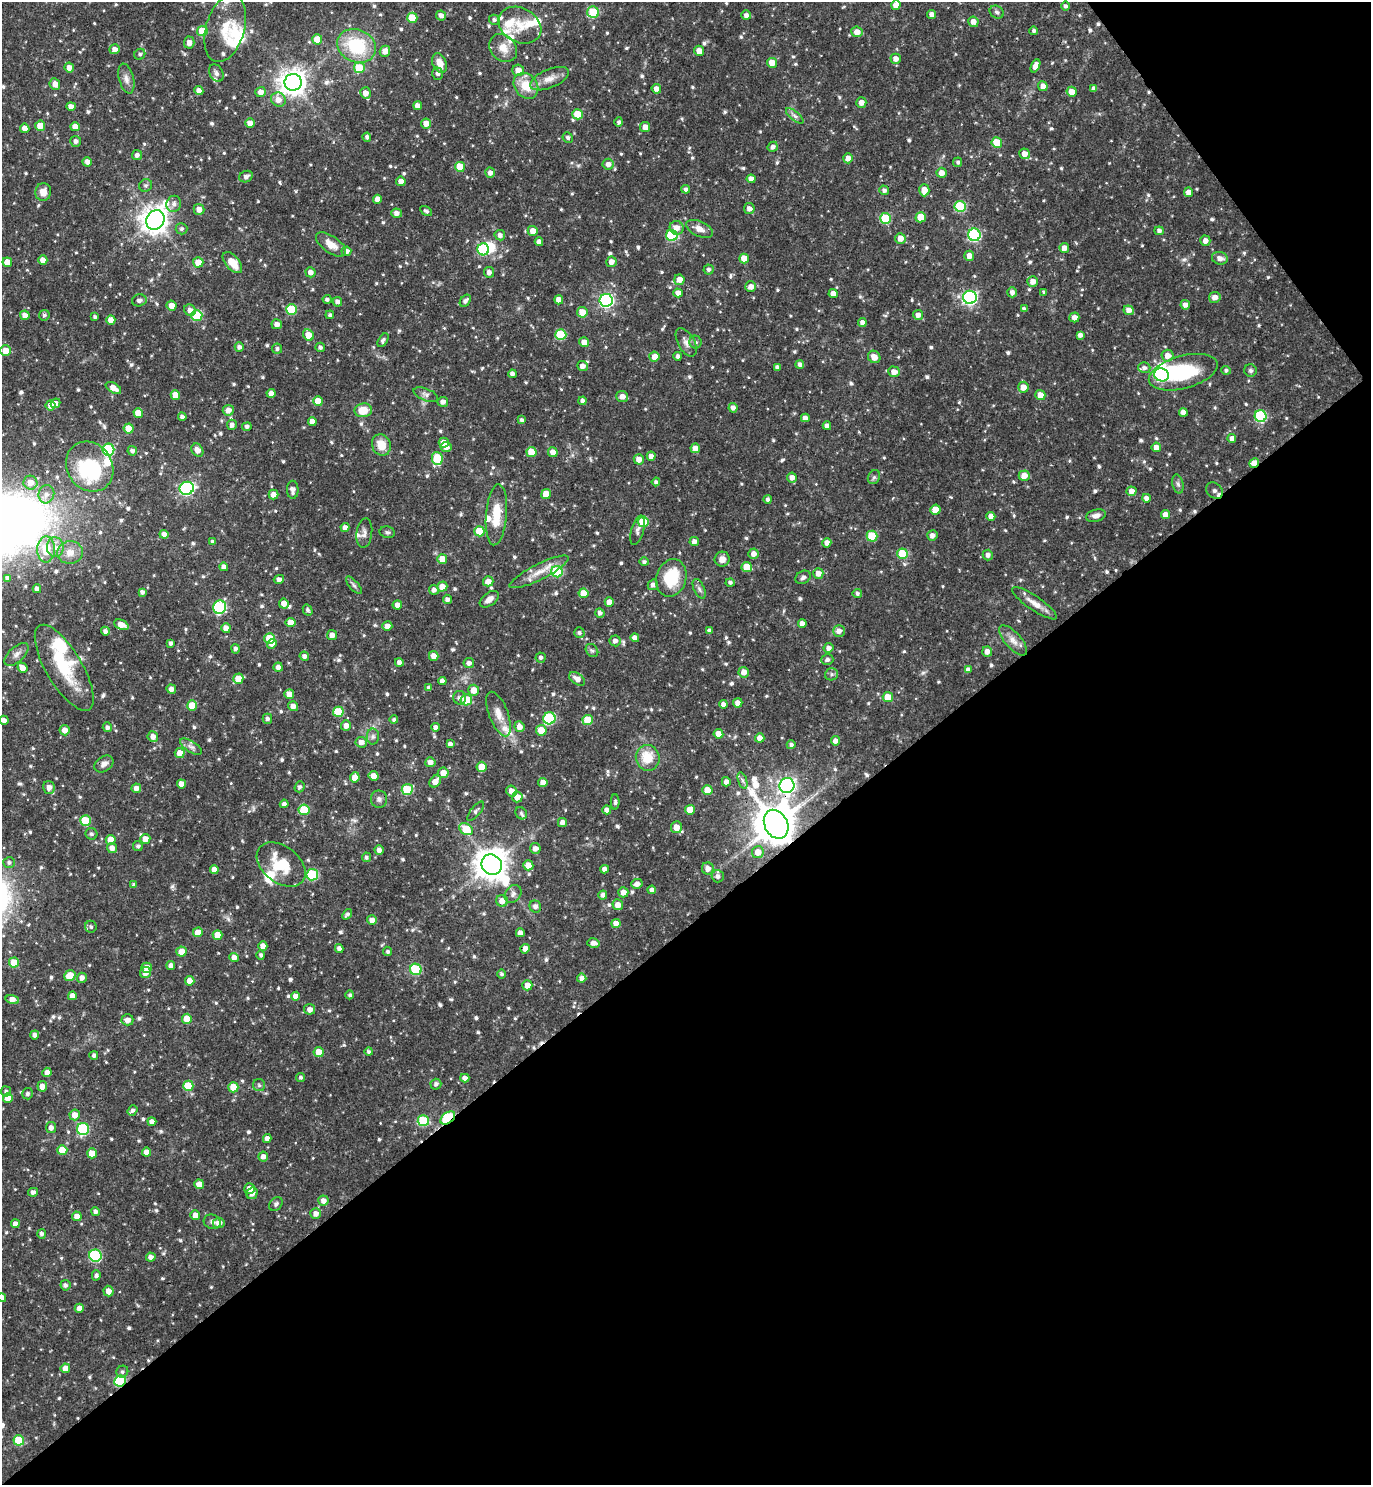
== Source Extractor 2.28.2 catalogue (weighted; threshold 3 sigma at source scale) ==
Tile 12 of 4 x 4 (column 4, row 3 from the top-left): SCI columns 4407-5775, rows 1486-2968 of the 5936 x 5941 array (HDU 1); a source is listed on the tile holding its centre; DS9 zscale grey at full resolution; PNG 1373 x 1487 px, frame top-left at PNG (2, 2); each listed source drawn as its Kron ellipse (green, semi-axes under 4 px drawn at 4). Shown black and unused: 40% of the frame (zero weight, under 3 of 4 exposures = <1% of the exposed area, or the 3 px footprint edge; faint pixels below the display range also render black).
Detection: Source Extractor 2.28.2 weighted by HDU 2 'WHT'; one run over the whole footprint, this tile lists its part. Background 0.119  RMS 0.0042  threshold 0.0188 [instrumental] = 3 sigma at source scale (4.5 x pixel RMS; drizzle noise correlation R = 1.50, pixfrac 1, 0.05/0.05 arcsec/px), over >= 5 px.
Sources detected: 826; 3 inside a brighter object's white glare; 5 cosmic-ray / hot-pixel residue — neither listed nor drawn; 22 inside a brighter listed object's ellipse — not listed separately; of the other 796, all 500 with FLUX_AUTO >= 0.915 (the completeness limit of this list) listed and drawn (296 fainter detections not listed), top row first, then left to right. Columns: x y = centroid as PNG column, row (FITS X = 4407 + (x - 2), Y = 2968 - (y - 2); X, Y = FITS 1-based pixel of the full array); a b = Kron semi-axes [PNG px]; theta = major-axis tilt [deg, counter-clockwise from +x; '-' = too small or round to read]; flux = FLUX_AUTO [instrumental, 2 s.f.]
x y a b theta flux
896 5 5 4 - 3.8
1065 6 4 4 - 1.1
593 12 6 5 - 19
997 12 7 6 - 1
932 14 4 4 - 2.3
441 15 5 5 - 1.9
746 15 5 5 - 1.5
412 18 5 5 - 11
494 20 5 5 - 1.1
973 22 5 5 - 2.6
520 25 22 17 -28 8.9
225 28 35 19 73 13
202 31 5 5 - 9.8
1034 31 4 4 - 1.1
857 32 5 5 - 3.3
317 39 5 5 - 7.2
189 42 6 5 - 2.4
357 46 20 16 -24 25
503 48 15 12 -45 5
115 49 5 5 - 2.4
385 51 5 5 - 3.3
699 51 5 5 - 3.3
140 54 6 5 - 1
896 59 5 5 - 2.8
439 63 10 6 -66 4.6
772 63 5 4 - 5.7
1035 66 7 4 65 3.2
69 68 5 4 - 3
359 68 5 5 - 14
518 70 6 5 - 4
216 73 9 6 -60 1.5
438 74 6 5 - 1.4
126 79 15 7 -76 2.5
549 79 20 9 23 4.6
293 82 8 8 - 460
55 84 6 5 - 2.9
526 86 14 11 -51 8.9
1043 86 5 4 - 2.5
656 89 5 4 - 2.7
1094 89 4 4 - 1.9
199 91 4 4 - 2.5
261 92 5 5 - 2.8
1072 92 5 5 - 4.1
366 93 5 5 - 3.3
278 100 7 7 - 3.5
861 102 5 5 - 2.7
71 106 5 4 - 2.3
418 106 4 4 - 2.9
578 114 5 5 - 10
795 116 11 4 -40 1.5
619 122 5 4 - 0.94
250 123 5 4 - 3.3
426 123 5 5 - 3.6
40 126 5 5 - 5.4
75 127 4 4 - 3.6
645 127 5 5 - 3.6
25 128 4 4 - 3.4
367 137 4 4 - 1
568 138 5 5 - 1.1
76 141 5 5 - 1.6
997 143 5 5 - 11
773 147 5 5 - 1.5
1024 154 5 5 - 3
137 155 5 5 - 1.3
848 158 5 5 - 3
87 162 5 4 - 2
958 162 4 4 - 0.95
608 164 5 5 - 2.5
460 167 5 5 - 8.8
490 173 5 5 - 2.1
942 173 5 5 - 3.1
246 177 7 5 27 1.3
751 179 4 4 - 2.8
401 181 5 4 - 2.6
146 185 7 6 - 1
686 189 4 4 - 1.3
884 190 5 4 - 1.5
924 190 6 5 - 4.6
43 192 9 8 - 3.5
1189 192 5 4 - 3.5
377 199 4 4 - 2.6
174 204 8 7 - 1.9
960 207 5 5 - 27
199 209 5 5 - 3.2
749 209 5 5 - 2.1
426 211 6 4 -33 0.97
396 213 5 4 - 2.3
921 217 5 5 - 10
885 218 5 5 - 21
155 220 10 8 57 510
677 228 7 6 - 3.4
182 229 6 5 - 1.1
699 229 14 7 -25 3.1
533 231 5 5 - 3.7
1159 231 4 4 - 1.4
500 235 5 5 - 1.7
672 235 5 5 - 25
974 235 6 6 - 49
900 238 5 5 - 3.8
1205 241 5 5 - 2.3
539 242 4 4 - 1.9
331 244 17 8 -35 4.4
1064 248 5 5 - 3.1
483 249 6 6 - 29
346 251 5 4 - 2.5
969 256 5 5 - 3.1
744 258 5 4 - 5.9
1220 258 8 6 -14 2.4
43 260 5 4 - 3.2
7 262 5 5 - 5
198 262 5 5 - 4.7
611 262 5 5 - 2.7
232 263 13 6 -50 7
709 269 5 5 - 1.2
310 272 5 5 - 2.4
489 272 5 5 - 1.8
679 280 5 5 - 3.3
1033 281 5 5 - 3.1
751 287 5 5 - 2.7
1012 292 5 4 - 1.8
1044 292 4 3 - 0.93
678 293 4 4 - 3
833 293 4 4 - 3.4
970 297 7 6 - 92
1215 297 5 5 - 2.7
327 299 4 4 - 1.1
139 300 7 6 - 1.5
559 300 4 4 - 3.1
606 300 6 6 - 82
465 301 7 5 50 1.6
337 302 5 5 - 1.6
172 305 5 4 - 3.1
1185 305 5 4 - 2.2
291 309 5 5 - 20
1024 309 4 4 - 1.3
190 310 6 5 - 2.1
1129 310 5 4 - 2.8
582 312 5 5 - 5.8
25 315 5 4 - 2.5
44 315 5 5 - 0.98
197 315 5 5 - 21
330 315 4 4 - 0.98
918 315 5 5 - 2.4
95 317 4 3 - 0.96
1074 317 5 5 - 2.9
111 320 5 4 - 3.7
862 322 4 4 - 1.9
277 324 5 5 - 2.4
308 335 6 5 - 6.2
561 335 5 5 - 21
1080 335 4 4 - 1.7
383 340 7 4 59 1
584 342 5 5 - 3.1
686 342 15 8 -61 2.6
695 342 6 6 - 1.2
239 347 4 4 - 1.4
320 347 5 4 - 1.2
277 349 5 5 - 1.1
6 351 5 5 - 6
678 356 4 4 - 1.4
1168 356 6 6 - 3.8
654 357 5 5 - 3.6
874 357 6 6 - 3.1
800 364 4 4 - 1.5
582 366 5 5 - 2.4
777 367 4 4 - 1.4
1144 368 6 5 - 1.5
1226 370 4 4 - 0.93
1250 370 6 6 - 1.1
894 372 6 5 - 2.7
1183 372 35 16 15 31
512 374 4 4 - 1.5
1161 375 7 6 - 40
1023 387 5 5 - 3.8
113 388 8 5 -30 3.7
271 393 4 4 - 2.8
175 395 5 4 - 4.7
426 395 13 6 -21 1.6
1040 395 5 5 - 4.5
622 396 6 5 - 2.6
318 401 5 5 - 6.1
583 401 4 4 - 1.5
443 402 5 5 - 1.9
55 403 5 4 - 2
51 405 5 5 - 2.8
733 408 5 4 - 1.8
228 410 5 5 - 3.2
363 410 9 7 9 7.9
1183 412 4 4 - 2.8
138 413 5 4 - 6.7
1261 416 6 6 - 35
182 417 4 4 - 1.3
805 418 4 4 - 2
522 420 4 3 - 1.1
312 421 4 4 - 2.9
232 425 5 5 - 1.9
247 426 5 4 - 1.4
827 426 4 4 - 2.3
129 429 5 5 - 6.9
1232 438 4 4 - 2.1
444 443 5 5 - 4.1
381 445 11 9 -66 6.7
446 447 5 5 - 2.6
1156 447 5 4 - 3
695 448 5 5 - 3.2
108 450 6 6 - 34
197 450 7 5 -55 2.8
132 451 5 4 - 1.5
531 452 5 5 - 10
553 452 5 5 - 2.8
651 456 4 4 - 2.5
437 458 6 5 - 17
639 459 5 5 - 3.6
1254 463 5 4 - 3.7
90 467 26 22 -56 34
1024 476 5 5 - 4
792 477 5 5 - 2.3
874 477 7 6 - 0.98
656 482 4 4 - 1.1
30 483 7 7 - 3.8
1178 484 9 5 -76 1.3
187 488 7 6 - 65
293 490 9 5 90 2.1
1131 491 5 4 - 2.4
1214 491 9 7 -43 2.9
46 494 9 8 - 2.6
273 494 5 5 - 2.6
546 494 5 5 - 6.3
1146 498 4 4 - 2.1
768 499 4 4 - 1.3
935 510 5 5 - 6.7
496 515 30 10 85 11
1165 515 4 4 - 2.9
991 516 4 4 - 2.6
1096 516 10 6 14 2.3
643 522 5 5 - 14
345 528 4 4 - 2.3
638 530 15 6 74 1.8
479 531 5 5 - 11
387 532 8 5 -10 0.91
364 533 15 8 82 2.1
164 534 4 4 - 2.2
872 536 5 5 - 15
932 536 5 5 - 2.3
694 541 5 4 - 2.3
213 542 4 3 - 1.2
827 543 4 4 - 2.6
55 547 10 8 -84 3.1
46 549 13 9 89 10
70 553 13 11 5 4.6
753 554 5 5 - 2.7
903 554 5 5 - 15
988 555 5 5 - 1.8
442 559 5 5 - 6
722 559 7 7 - 2.8
644 562 4 4 - 1.1
224 567 4 4 - 2.1
747 567 5 5 - 6.8
539 572 33 8 27 6.5
557 572 6 5 - 22
818 573 5 5 - 3
803 577 8 6 32 1.3
8 578 4 4 - 1.7
671 578 19 15 74 19
279 579 5 4 - 1.9
488 581 5 5 - 3.3
730 582 4 4 - 1
354 585 11 4 -49 1.1
653 585 5 5 - 1.8
442 586 5 5 - 3.5
37 589 4 4 - 2.5
699 589 10 5 -66 1.4
434 590 5 4 - 1.6
142 592 4 4 - 1.3
583 593 5 5 - 6.6
857 593 4 4 - 1.2
447 599 4 4 - 1.8
489 599 11 6 36 2.7
609 602 5 4 - 3.1
1034 603 27 7 -34 4.4
284 604 5 4 - 2.9
397 605 5 4 - 2.3
220 607 7 6 - 46
308 610 6 4 -59 1
600 613 5 4 - 1.4
291 623 5 4 - 4.6
802 624 4 4 - 3
121 625 7 5 -24 4.2
387 626 5 4 - 2.6
226 628 5 4 - 3.1
105 631 4 4 - 1.5
709 631 4 4 - 1.5
839 631 6 5 - 2.6
579 633 5 5 - 0.99
332 635 5 5 - 2.9
635 638 4 4 - 2.7
270 639 5 5 - 12
1013 640 19 8 -48 3.7
615 641 5 5 - 1.9
170 643 4 3 - 1.2
272 644 5 4 - 2.5
828 648 5 5 - 1.8
235 649 5 4 - 1.4
592 651 7 5 -51 0.92
987 651 5 5 - 2.5
17 654 15 7 43 2.3
304 656 4 4 - 1.6
434 656 5 4 - 3.4
541 657 5 5 - 1.2
827 660 6 5 - 1.4
399 663 4 4 - 1.9
469 663 5 5 - 1.8
278 667 4 4 - 2
22 668 5 4 - 3.6
64 668 49 18 -59 20
968 670 4 4 - 1.9
744 672 5 5 - 3.4
832 674 6 6 - 1
238 679 5 5 - 6.3
577 679 9 5 -33 3.3
442 681 4 4 - 2.1
429 688 4 4 - 1.6
171 689 5 4 - 2.2
474 690 5 5 - 4.9
289 694 5 5 - 4
888 697 5 5 - 6.9
460 698 7 6 - 1.8
466 700 6 5 - 14
738 703 5 4 - 3.2
723 704 4 4 - 1.8
192 705 5 5 - 8.7
293 706 5 5 - 2.6
338 712 5 5 - 14
499 714 24 9 -69 5.1
549 718 6 6 - 37
267 719 5 4 - 1.3
4 720 4 4 - 1.6
394 720 4 4 - 1
588 720 5 5 - 12
346 726 5 5 - 2.8
107 727 5 4 - 1.4
435 727 4 4 - 1.5
519 727 5 5 - 3
65 730 5 5 - 2.7
541 730 5 5 - 7.9
718 734 5 4 - 5.5
153 737 5 5 - 3
373 737 8 6 89 1.2
760 738 4 4 - 2.8
835 741 4 4 - 2.2
361 742 5 5 - 2.7
450 744 4 4 - 1.6
791 745 4 4 - 1.2
191 747 12 5 -33 1.7
180 753 5 5 - 4.2
648 758 13 12 - 10
430 762 5 5 - 2.5
104 764 10 7 35 2.1
482 767 5 5 - 8.2
443 773 5 5 - 3.7
374 776 5 4 - 2.9
355 777 5 5 - 3.6
742 780 8 4 -71 0.97
435 781 6 5 - 3.9
726 782 4 4 - 2.2
543 783 4 4 - 3.5
181 784 4 4 - 3.3
787 786 7 7 - 120
49 787 6 6 - 2.6
300 787 5 5 - 1.1
136 788 5 4 - 2.4
407 789 5 5 - 22
707 790 5 5 - 7.1
511 791 5 5 - 3
517 797 5 5 - 3.9
379 799 8 8 - 1.8
615 802 8 4 90 1
284 804 4 4 - 1.5
304 810 5 5 - 17
607 810 4 4 - 2.3
690 810 5 4 - 5.2
476 811 12 5 51 1.2
521 813 6 5 - 0.92
85 821 5 5 - 15
562 823 4 4 - 2.2
776 824 15 11 -63 1500
676 827 6 5 - 3.9
466 829 7 5 -35 11
91 834 6 5 - 1.1
145 839 5 5 - 3.6
111 840 5 5 - 5.8
138 846 5 5 - 0.96
112 848 5 5 - 2.4
535 848 5 5 - 2.5
379 850 4 4 - 1.8
758 852 6 6 - 4
366 857 5 4 - 1
9 863 6 5 - 1
281 865 27 18 -38 16
492 865 11 9 -47 760
528 865 5 5 - 4.7
214 869 4 4 - 3
605 869 4 4 - 2.2
708 869 6 6 - 2.8
312 875 6 5 - 33
718 876 6 6 - 1.6
637 884 5 5 - 2.1
134 885 4 4 - 0.95
652 890 4 4 - 1.7
623 892 5 5 - 3.1
513 894 10 7 53 1.8
603 895 4 4 - 1.6
502 901 6 6 - 3.5
618 905 5 5 - 3.2
535 906 6 5 - 1.9
347 914 6 4 48 1.3
372 920 5 5 - 2.4
616 923 4 4 - 3.3
91 927 6 5 - 1.3
198 932 5 4 - 4.9
520 933 4 4 - 2.2
217 935 5 5 - 4.9
593 943 6 4 -13 2.4
263 946 5 4 - 3.1
339 948 4 4 - 1.7
525 949 5 4 - 3.1
388 951 5 4 - 0.93
181 952 5 5 - 5.2
261 955 5 4 - 0.98
234 957 4 4 - 3.1
14 963 5 5 - 8.4
171 965 4 4 - 2.3
147 968 5 5 - 3.4
416 969 6 5 - 28
145 973 6 5 - 3
502 974 4 4 - 0.98
70 976 6 5 - 8.3
82 978 5 5 - 2.2
582 978 4 4 - 2.3
190 981 4 4 - 3.3
527 985 5 5 - 3.4
350 995 4 4 - 0.93
72 996 4 4 - 2.8
296 996 4 4 - 2.5
12 999 7 4 -15 3.3
310 1009 5 5 - 2.4
187 1019 5 5 - 7.2
127 1020 6 5 - 2.8
34 1035 4 4 - 1.6
319 1052 5 5 - 5.6
369 1052 4 4 - 0.94
94 1055 4 4 - 1.3
47 1072 5 4 - 2.9
301 1077 4 4 - 1
465 1078 4 4 - 2.2
436 1084 5 5 - 1.5
259 1085 6 6 - 1
42 1086 5 4 - 2.8
188 1086 5 5 - 13
233 1087 5 5 - 7.4
6 1091 5 5 - 0.96
27 1094 5 5 - 1.2
8 1098 5 4 - 4.2
132 1110 5 4 - 1.3
75 1115 5 5 - 4.1
448 1118 8 5 38 42
423 1121 6 5 - 21
152 1122 4 4 - 2.1
51 1128 5 5 - 2.1
83 1129 6 6 - 38
267 1138 4 4 - 2.3
62 1150 5 5 - 8.7
146 1152 4 4 - 3.3
92 1153 5 5 - 5.5
263 1156 5 5 - 2.3
199 1184 5 4 - 5.2
249 1189 5 5 - 3.3
33 1192 5 4 - 1.5
252 1193 6 5 - 2.3
323 1201 5 5 - 2.4
276 1204 8 6 51 1
95 1212 4 4 - 1.4
316 1214 5 5 - 2.5
195 1215 5 5 - 3.2
77 1216 5 4 - 3
212 1222 8 7 - 1.4
219 1223 6 5 - 3
15 1224 4 4 - 2.3
41 1234 5 4 - 1.3
95 1256 6 6 - 38
151 1257 5 4 - 2.2
96 1275 5 4 - 1.1
65 1285 5 5 - 1.3
108 1291 5 5 - 2.9
2 1298 4 4 - 3
79 1308 4 4 - 2.5
65 1368 5 5 - 4
122 1372 6 5 - 1.1
120 1381 6 5 - 29
19 1440 5 5 - 14
Overlapping masked pixels (flux is a lower limit): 5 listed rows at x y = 1254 463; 787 786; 776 824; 448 1118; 120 1381
Isophote crosses this tile's border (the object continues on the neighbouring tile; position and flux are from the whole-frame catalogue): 1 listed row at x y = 2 1298